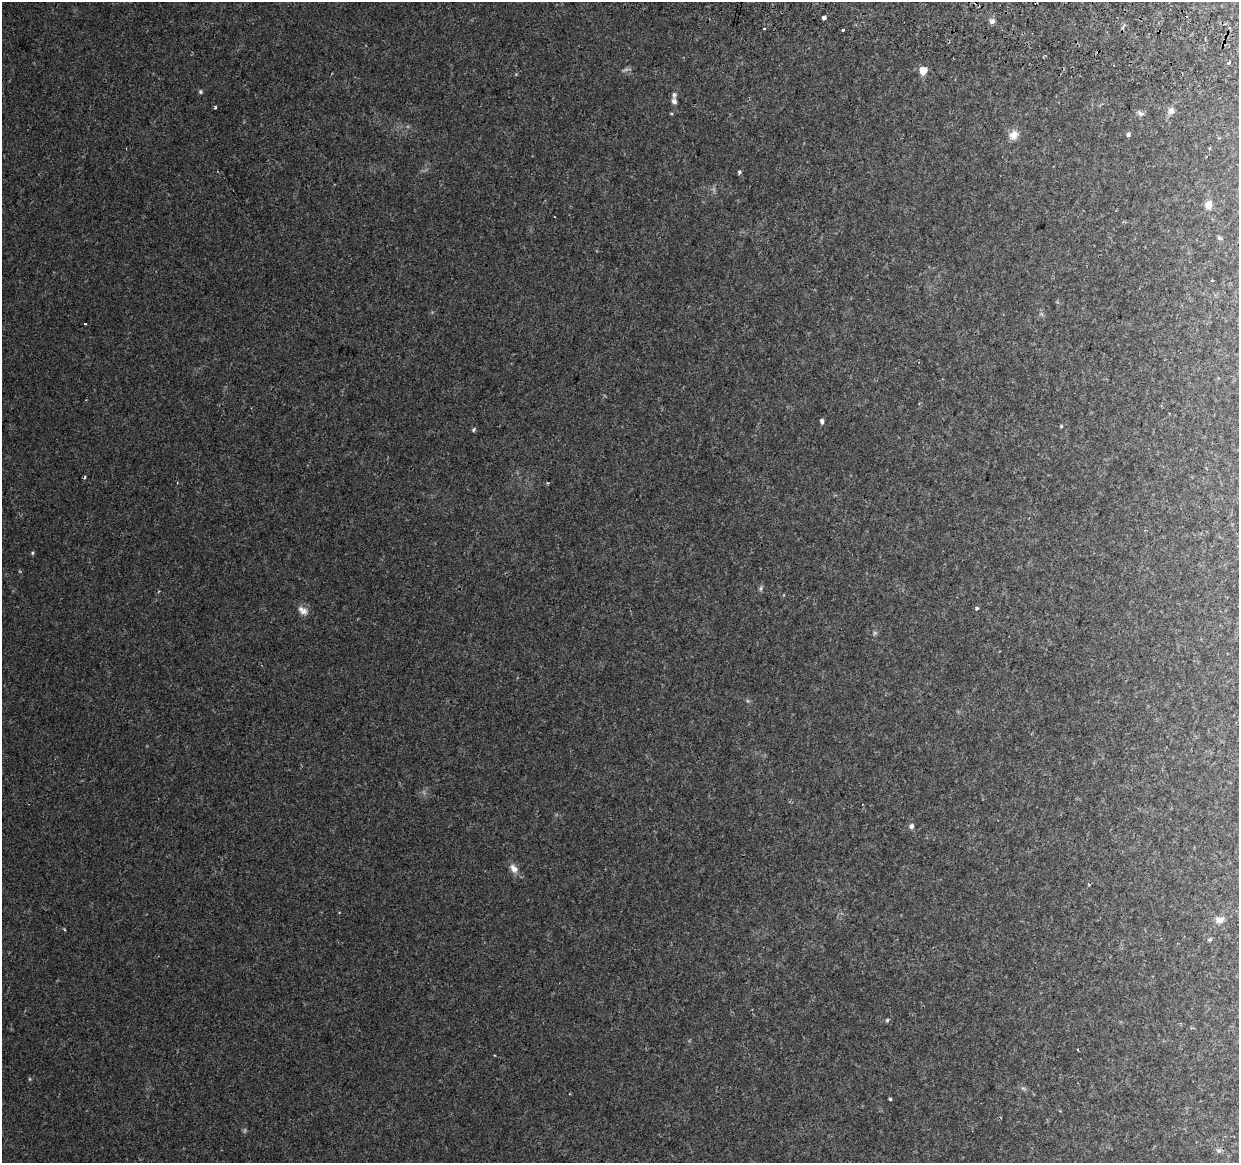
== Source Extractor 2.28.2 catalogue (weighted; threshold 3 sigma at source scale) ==
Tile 10 of 4 x 4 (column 2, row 3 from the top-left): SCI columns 1256-2492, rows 1494-2654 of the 4976 x 5248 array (HDU 1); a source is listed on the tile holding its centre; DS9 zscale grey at full resolution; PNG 1241 x 1165 px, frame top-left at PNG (2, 2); no overlay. Shown black and unused: <1% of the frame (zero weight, under 2 of 3 exposures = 3% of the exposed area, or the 3 px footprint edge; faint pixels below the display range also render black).
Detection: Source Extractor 2.28.2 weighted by HDU 2 'WHT'; one run over the whole footprint, this tile lists its part. Background 0.0401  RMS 0.0039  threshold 0.0178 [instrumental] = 3 sigma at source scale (4.5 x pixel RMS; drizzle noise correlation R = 1.50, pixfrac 1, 0.0396/0.0396 arcsec/px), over >= 5 px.
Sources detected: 36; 4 cosmic-ray / hot-pixel residue — not listed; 1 inside a brighter listed object's ellipse — not listed separately; the other 31 listed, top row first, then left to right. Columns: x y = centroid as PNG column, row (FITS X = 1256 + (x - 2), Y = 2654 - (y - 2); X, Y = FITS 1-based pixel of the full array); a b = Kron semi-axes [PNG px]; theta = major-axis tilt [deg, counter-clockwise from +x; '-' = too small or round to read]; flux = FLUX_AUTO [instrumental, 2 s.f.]
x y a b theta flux
824 18 4 3 - 5.4
992 21 8 7 - 1.1
764 28 3 2 - 0.56
843 30 3 3 - 2.4
1228 63 3 3 - 3.2
923 70 5 5 - 8.8
200 92 5 4 - 0.54
674 101 7 6 - 1.3
215 107 4 3 - 1.4
1171 111 10 8 62 1.8
1141 114 9 6 -13 1.2
1128 134 5 5 - 0.88
1014 135 13 10 49 3
739 172 4 4 - 0.78
1208 205 10 9 - 2.5
85 323 3 3 - 1
822 421 4 4 - 1.2
1061 426 4 4 - 0.41
473 430 6 4 73 0.51
32 553 5 4 - 0.46
761 588 6 4 71 0.67
977 608 3 3 - 2.5
303 610 15 9 -33 2.4
875 633 6 5 - 0.6
911 826 6 5 - 1.2
514 868 13 8 -51 2.6
1219 920 11 8 3 2.1
887 1020 5 4 - 0.49
1023 1088 6 4 -19 0.64
890 1099 3 3 - 0.43
1219 1151 7 4 0 0.78